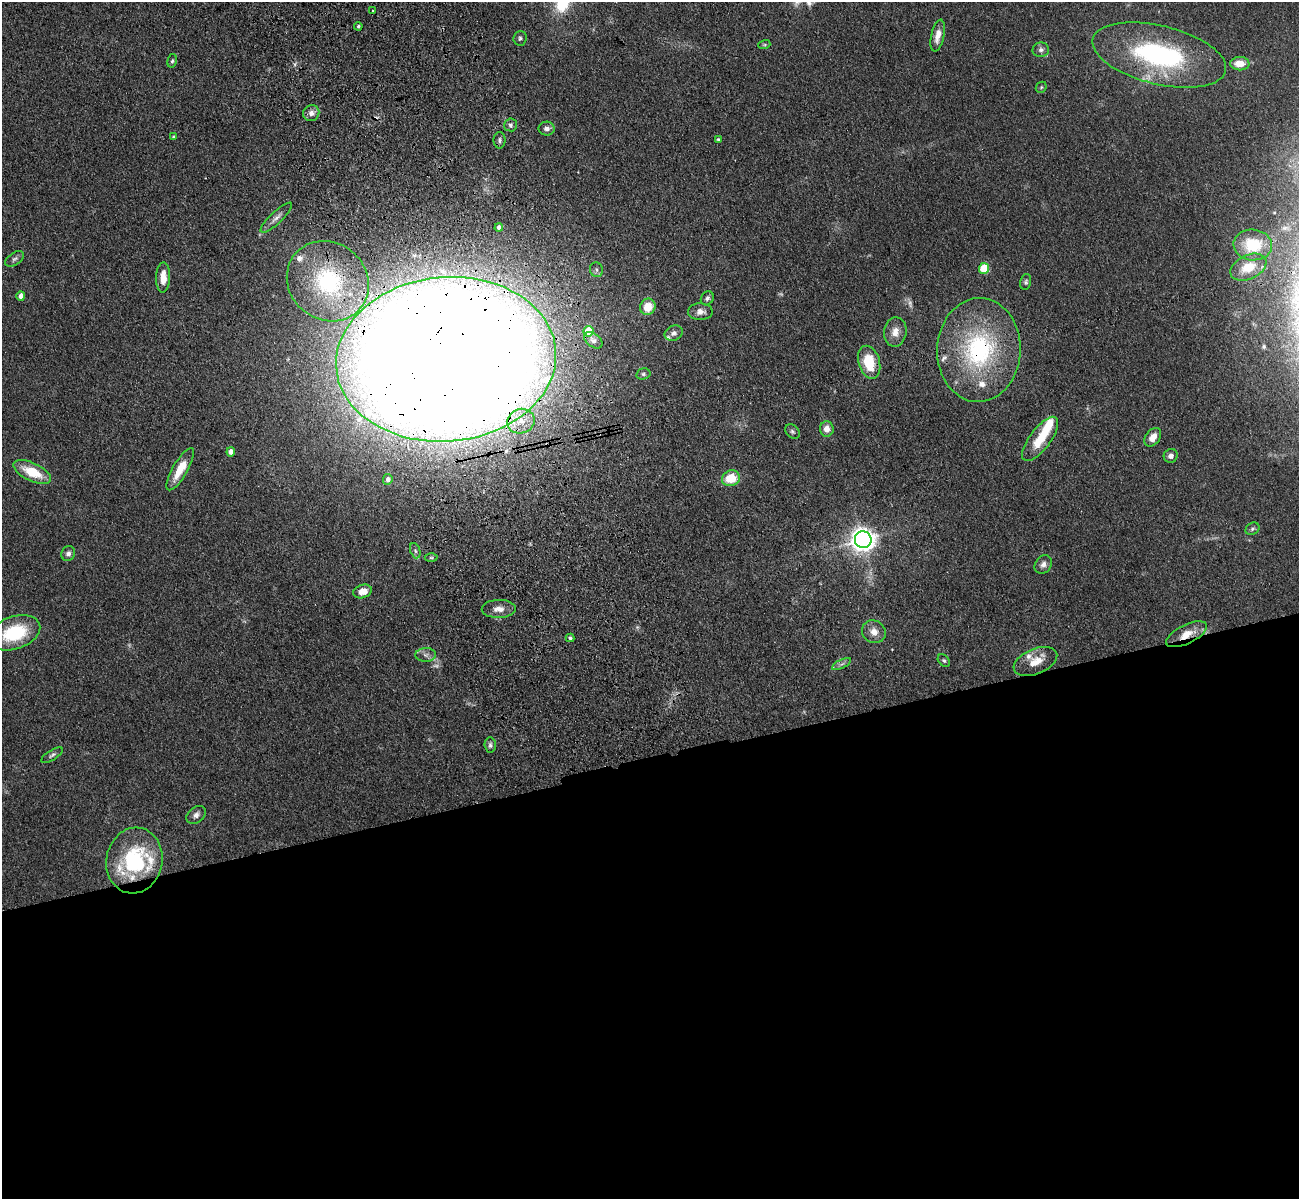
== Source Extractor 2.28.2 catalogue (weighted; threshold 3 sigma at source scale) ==
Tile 15 of 4 x 4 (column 3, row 4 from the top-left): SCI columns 2709-4005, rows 308-1504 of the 5417 x 5283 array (HDU 1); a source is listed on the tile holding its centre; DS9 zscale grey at full resolution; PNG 1301 x 1201 px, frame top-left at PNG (2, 2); each listed source drawn as its Kron ellipse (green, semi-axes under 4 px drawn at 4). Shown black and unused: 37% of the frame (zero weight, under 3 of 4 exposures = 6% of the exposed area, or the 3 px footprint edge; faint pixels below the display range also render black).
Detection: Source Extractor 2.28.2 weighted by HDU 2 'WHT'; one run over the whole footprint, this tile lists its part. Background 0.0592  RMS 0.0062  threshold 0.0277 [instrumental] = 3 sigma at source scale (4.5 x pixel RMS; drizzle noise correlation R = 1.50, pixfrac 1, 0.05/0.05 arcsec/px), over >= 5 px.
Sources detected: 82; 3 too faint to see at this stretch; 2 cosmic-ray / hot-pixel residue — neither listed nor drawn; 8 inside a brighter listed object's ellipse — not listed separately; the other 69 listed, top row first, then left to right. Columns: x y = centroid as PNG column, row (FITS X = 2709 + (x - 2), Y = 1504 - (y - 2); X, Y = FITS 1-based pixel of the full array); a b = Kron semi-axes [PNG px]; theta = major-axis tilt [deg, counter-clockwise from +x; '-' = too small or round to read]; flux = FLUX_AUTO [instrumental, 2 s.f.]
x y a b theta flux
373 11 3 3 - 2
358 26 4 3 - 0.91
938 36 16 6 77 5.3
520 38 7 6 - 1.4
764 45 6 4 18 0.77
1041 50 8 7 - 2.1
1159 55 68 29 -13 99
172 61 7 4 79 1.1
1240 64 9 6 0 8.1
1041 87 6 5 - 0.8
311 113 8 7 - 3.4
511 125 6 6 - 1.7
547 129 8 7 - 2.5
173 137 4 3 - 0.58
500 140 8 6 -90 1.8
718 140 4 3 - 1
276 218 21 6 44 3.5
499 227 4 4 - 1.8
1253 245 19 15 -5 26
15 259 10 6 34 1.9
1248 267 19 12 25 15
984 268 5 5 - 25
596 270 7 6 - 1.6
163 277 15 7 89 7.9
328 281 42 38 -39 75
1026 282 8 5 77 1.3
21 296 4 4 - 3.7
707 298 7 6 - 1.6
648 307 8 7 - 11
700 312 12 8 0 3.8
588 331 5 5 - 19
895 332 14 11 82 6.4
674 333 9 7 24 2.5
593 340 10 6 -38 2.1
979 350 52 42 88 87
446 359 110 82 5 4400
869 362 17 10 -74 22
643 374 7 5 15 1.2
521 421 14 12 18 11
827 429 7 7 - 5.1
792 431 8 6 -45 1.4
1153 437 10 7 52 5.4
1040 439 26 10 53 16
231 452 4 4 - 4.3
1171 456 7 6 - 2.9
180 469 24 7 60 13
32 472 20 9 -26 18
731 478 9 8 - 16
388 479 5 4 - 2.1
1252 529 7 6 - 1.3
863 540 8 8 - 510
415 551 8 5 -70 1.5
68 554 7 6 - 2.3
431 558 6 4 -1 0.86
1043 564 10 8 54 3.1
363 591 9 6 16 5.6
499 609 17 9 1 5.4
874 632 12 11 - 5.5
14 633 26 16 19 35
1186 634 22 9 26 9.3
570 638 4 3 - 1.1
426 655 10 7 1 2.7
944 660 7 5 -48 1.3
1035 661 23 12 23 9.8
842 664 10 4 27 1.6
490 745 7 6 - 1.7
52 755 12 5 32 1.6
196 815 11 7 38 3
134 861 33 28 79 56
Overlapping masked pixels (flux is a lower limit): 4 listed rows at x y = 328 281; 979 350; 446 359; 1186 634